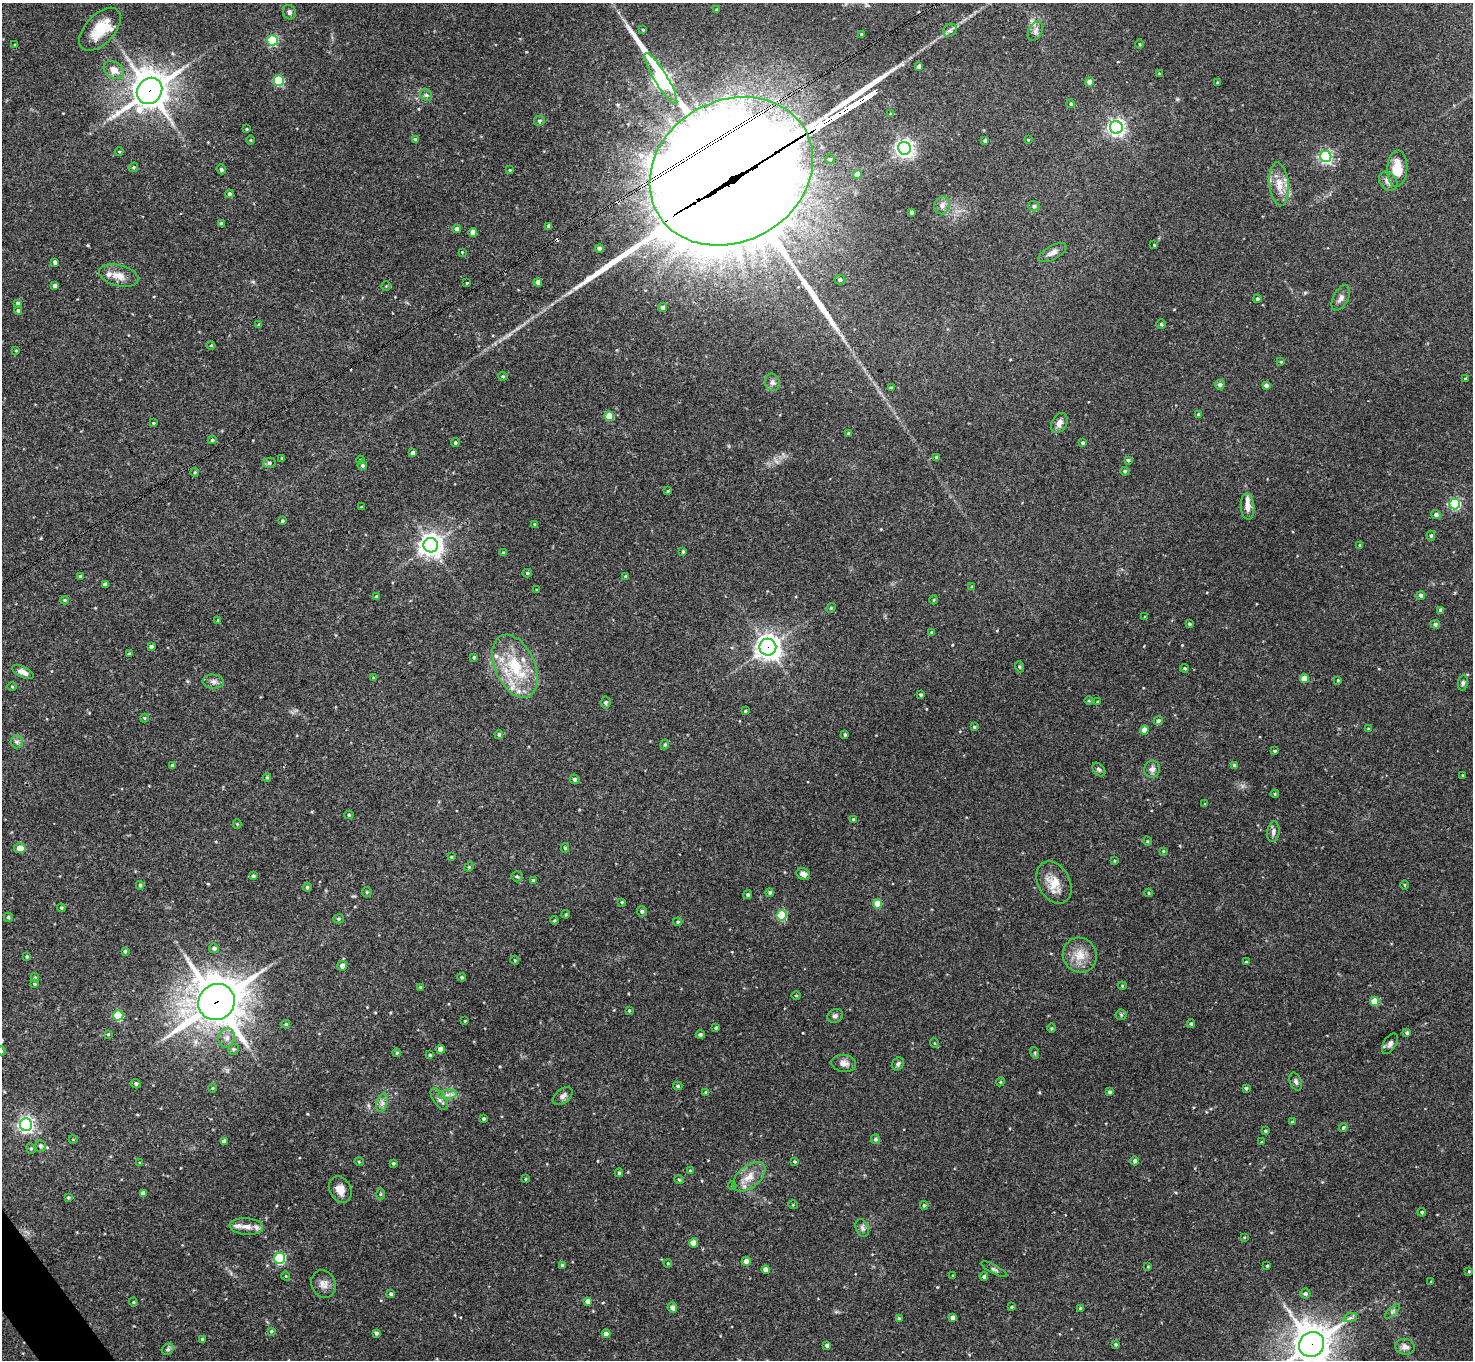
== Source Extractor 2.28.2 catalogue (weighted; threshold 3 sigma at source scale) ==
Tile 7 of 4 x 4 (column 3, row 2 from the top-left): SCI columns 2943-4413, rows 2870-4227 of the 5886 x 5878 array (HDU 1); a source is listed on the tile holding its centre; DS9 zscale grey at full resolution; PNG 1475 x 1362 px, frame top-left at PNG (2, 3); each listed source drawn as its Kron ellipse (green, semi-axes under 4 px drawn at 4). Shown black and unused: <1% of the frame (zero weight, under 3 of 4 exposures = <1% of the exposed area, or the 3 px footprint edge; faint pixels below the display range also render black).
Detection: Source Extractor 2.28.2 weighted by HDU 2 'WHT'; one run over the whole footprint, this tile lists its part. Background 0.092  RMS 0.0056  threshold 0.0254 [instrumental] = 3 sigma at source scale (4.5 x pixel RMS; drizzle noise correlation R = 1.50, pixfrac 1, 0.05/0.05 arcsec/px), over >= 5 px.
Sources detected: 326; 3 inside a brighter object's white glare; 1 cosmic-ray / hot-pixel residue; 3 long thin detections or spike segments (spike, bleed or trail) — neither listed nor drawn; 10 inside a brighter listed object's ellipse — not listed separately; the other 309 listed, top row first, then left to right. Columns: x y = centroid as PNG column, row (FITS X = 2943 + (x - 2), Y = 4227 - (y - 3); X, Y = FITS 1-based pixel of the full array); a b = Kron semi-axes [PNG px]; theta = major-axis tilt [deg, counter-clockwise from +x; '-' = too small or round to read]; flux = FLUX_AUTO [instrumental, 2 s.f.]
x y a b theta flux
717 10 4 4 - 0.86
289 12 7 6 - 1.7
100 29 26 14 47 14
643 30 3 3 - 0.46
950 30 7 6 - 1.3
1035 31 10 6 63 2.1
862 35 3 3 - 1.1
272 40 5 5 - 45
15 44 4 2 - 0.42
1139 44 5 3 - 0.48
919 67 4 4 - 2.7
114 70 11 8 -35 5.2
1159 73 3 3 - 0.42
661 78 29 6 -59 210
279 80 5 5 - 32
1090 82 4 4 - 3.8
1217 82 3 3 - 0.48
150 91 14 12 49 1100
426 95 6 5 - 1.1
1071 104 4 4 - 0.84
891 114 4 4 - 0.69
539 121 5 5 - 0.75
1116 127 6 6 - 210
247 129 3 3 - 0.51
415 139 4 4 - 0.69
251 140 5 3 - 0.47
985 140 4 4 - 0.97
1028 140 4 3 - 0.51
904 148 6 6 - 240
119 152 4 3 - 0.42
1326 156 5 5 - 100
830 159 5 5 - 0.97
133 167 5 4 - 0.8
221 169 5 4 - 0.85
1397 169 18 10 87 12
510 170 4 4 - 0.63
731 171 85 70 29 18000
857 175 4 4 - 7
1388 181 11 8 -49 2.6
1279 184 22 9 -84 7.5
229 194 4 3 - 1.4
942 205 9 7 68 2.6
1034 206 5 5 - 1.4
911 212 3 3 - 1.3
221 224 4 3 - 1.6
549 226 4 3 - 1.1
457 229 4 4 - 1.8
473 232 4 4 - 3.7
1154 245 3 3 - 0.45
599 249 4 4 - 1.5
462 252 3 3 - 0.4
1053 253 15 7 29 2.7
55 262 4 4 - 1.8
119 276 20 10 -14 6.2
840 280 5 4 - 1.3
538 282 4 4 - 3.8
467 283 3 2 - 0.4
54 286 4 3 - 1.5
386 286 4 4 - 0.53
1341 298 14 7 62 2.7
1257 299 4 4 - 1.2
18 303 3 3 - 1
662 307 4 4 - 1.5
18 310 4 3 - 0.9
1161 324 5 4 - 0.74
259 325 4 3 - 0.67
211 345 4 3 - 0.5
16 350 4 3 - 0.48
1281 362 4 4 - 0.59
503 376 4 4 - 0.67
1465 379 3 3 - 0.69
772 382 9 7 -79 2
1220 385 5 4 - 1.7
1266 385 4 3 - 1.6
891 388 3 3 - 0.85
1198 415 4 4 - 1.1
609 416 5 5 - 14
153 423 3 3 - 0.57
1059 423 10 7 59 3.2
848 434 3 3 - 1.1
212 440 4 4 - 0.79
455 442 4 4 - 0.93
1083 443 3 3 - 1
413 453 4 4 - 2.3
936 457 3 3 - 0.95
282 458 3 3 - 0.73
360 460 4 3 - 0.68
1128 460 3 3 - 0.56
269 463 6 5 - 1.2
362 465 5 4 - 1.1
1125 471 5 4 - 1.1
195 472 4 4 - 0.56
668 491 4 4 - 0.73
1455 504 5 5 - 65
1247 506 13 6 -85 4.1
361 507 3 2 - 0.43
1436 515 4 4 - 1.8
282 521 4 3 - 0.85
535 524 4 4 - 0.96
1431 535 5 4 - 0.89
431 545 7 7 - 460
1360 545 4 4 - 0.6
683 551 4 3 - 0.79
503 553 3 3 - 0.83
527 573 4 4 - 0.8
80 576 4 3 - 0.85
625 576 4 3 - 0.63
105 584 4 4 - 2.1
972 587 4 4 - 0.63
537 590 3 3 - 0.58
1421 595 4 4 - 1.6
376 597 4 3 - 1.3
64 600 4 4 - 0.65
934 600 4 3 - 0.48
831 608 5 4 - 0.68
1441 610 4 4 - 2
1145 617 4 3 - 0.67
218 620 3 3 - 0.43
1189 624 4 4 - 0.87
1435 624 5 4 - 1.2
932 633 4 4 - 0.76
151 647 4 3 - 1.2
768 647 8 8 - 450
129 654 3 3 - 0.83
474 657 4 4 - 0.66
515 666 33 20 -66 27
1020 667 5 3 - 0.65
1185 668 4 3 - 0.7
23 672 12 5 -26 3.2
373 678 4 3 - 0.59
1304 679 4 4 - 8.5
1338 680 3 3 - 0.56
213 682 11 7 -4 2.1
1463 683 8 5 82 1.1
12 687 4 3 - 0.5
921 695 3 3 - 0.87
1089 701 4 3 - 0.53
1098 702 4 2 - 0.51
606 703 6 5 - 1.1
745 711 4 3 - 0.65
144 718 4 4 - 0.56
1158 721 4 4 - 1.3
974 727 4 4 - 0.65
1368 728 4 2 - 0.43
1144 730 4 4 - 4.2
499 734 4 4 - 0.94
845 734 3 3 - 0.86
17 742 6 6 - 1.3
665 745 5 4 - 0.72
1275 751 3 3 - 0.74
172 765 3 3 - 0.72
1234 765 4 4 - 1.2
1099 769 8 5 -48 1.1
1152 769 8 8 - 2.3
1462 775 3 2 - 0.38
267 777 4 4 - 0.63
575 779 5 4 - 1.2
1275 794 4 3 - 0.56
1205 804 4 3 - 0.59
349 815 4 4 - 0.81
853 819 4 3 - 0.61
237 824 4 4 - 0.53
1273 832 10 6 82 2.1
1147 841 5 3 - 0.52
20 848 6 5 - 5.8
565 848 4 4 - 0.78
1163 851 3 3 - 0.57
451 857 3 3 - 0.59
1114 861 4 3 - 0.58
469 867 5 4 - 0.63
803 874 7 5 -27 3.1
253 876 4 3 - 0.93
517 876 5 5 - 0.8
533 880 4 4 - 1.1
1054 882 22 15 -61 9.6
140 885 4 3 - 0.83
1404 885 5 3 - 0.54
307 887 4 4 - 0.83
367 892 5 5 - 0.64
770 893 4 4 - 0.87
1148 893 4 3 - 0.41
748 895 4 4 - 1.1
622 902 4 3 - 0.67
878 904 5 4 - 11
61 908 4 3 - 0.67
642 911 5 5 - 1.2
566 914 4 3 - 0.54
782 915 5 5 - 32
8 917 4 3 - 0.8
339 919 5 4 - 0.8
554 920 4 3 - 0.6
678 922 4 4 - 0.76
214 948 5 4 - 1.4
125 951 4 3 - 0.76
1080 955 18 16 -60 9.2
27 956 3 3 - 0.68
515 960 4 4 - 0.53
1246 962 3 3 - 0.58
342 966 5 4 - 3
462 977 4 3 - 0.66
35 978 5 4 - 0.82
34 983 4 3 - 0.78
1122 986 4 4 - 0.52
420 987 4 4 - 0.56
796 995 4 3 - 0.43
1374 1001 5 4 - 13
216 1002 19 17 40 1800
629 1010 3 3 - 0.6
118 1015 5 5 - 30
1121 1015 5 5 - 0.74
835 1016 8 6 23 1.5
465 1021 3 2 - 0.43
286 1024 4 3 - 0.8
1191 1024 4 3 - 0.89
716 1028 4 3 - 0.88
1052 1028 4 3 - 0.52
1407 1033 4 4 - 1.1
108 1034 4 3 - 0.59
700 1034 4 4 - 1.1
227 1038 10 8 73 3.3
934 1043 5 3 - 0.48
1390 1044 11 6 58 2.2
233 1049 5 5 - 0.99
441 1049 4 4 - 7.8
2 1051 4 3 - 0.48
397 1053 4 4 - 0.6
1035 1053 6 3 -73 0.68
430 1055 4 3 - 0.77
844 1063 12 8 -7 3.4
898 1064 7 5 51 1.4
1000 1082 4 3 - 0.56
1296 1082 9 5 -69 1.5
136 1084 5 4 - 0.99
678 1086 5 4 - 0.89
213 1088 5 3 - 0.48
1246 1088 4 4 - 0.98
706 1092 4 4 - 0.77
1109 1092 4 4 - 1.1
447 1094 9 4 8 2.2
563 1096 11 7 37 2.2
439 1099 12 6 -56 2.2
382 1103 9 5 72 2
483 1119 4 4 - 0.82
1292 1122 3 3 - 0.64
26 1125 6 6 - 160
1343 1127 4 4 - 0.94
1265 1131 4 4 - 0.87
73 1139 4 3 - 0.39
875 1139 5 4 - 1.2
224 1141 4 4 - 2.5
1262 1142 4 3 - 0.53
40 1146 6 5 - 1.4
31 1148 5 4 - 0.81
795 1161 4 3 - 0.71
1135 1161 4 4 - 1.5
359 1162 5 3 - 0.47
140 1163 4 3 - 0.44
393 1163 3 3 - 0.76
690 1171 4 4 - 0.72
619 1173 4 3 - 0.86
749 1177 19 10 39 7.3
525 1179 4 3 - 0.52
679 1180 5 3 - 0.55
732 1186 4 4 - 0.62
340 1189 14 10 -62 5.2
143 1193 4 4 - 2.6
380 1194 5 3 - 0.67
68 1198 3 3 - 0.64
793 1205 5 3 - 0.44
924 1205 4 4 - 0.89
1422 1212 4 3 - 0.68
246 1227 17 8 -5 4.8
862 1228 9 6 -67 1.7
1244 1237 3 2 - 0.39
693 1243 4 4 - 6.3
280 1258 5 5 - 64
746 1261 4 4 - 4
668 1263 4 3 - 0.61
562 1265 3 3 - 1
1148 1266 4 3 - 0.39
1267 1266 3 3 - 0.71
994 1269 15 3 -28 1.2
766 1270 4 4 - 5.1
1469 1271 3 3 - 0.52
286 1276 4 3 - 0.42
953 1276 3 3 - 0.49
984 1276 4 4 - 1.2
1431 1281 4 2 - 0.38
323 1284 14 12 -63 4
391 1294 4 3 - 1.1
1305 1294 5 5 - 0.95
587 1301 4 4 - 2.5
133 1302 4 4 - 0.61
672 1307 5 4 - 2.5
1011 1307 4 3 - 0.69
1081 1308 4 4 - 1.2
1393 1311 9 4 44 1.1
953 1318 4 4 - 2.4
1350 1318 7 4 19 1.3
899 1319 3 3 - 1.1
271 1331 4 3 - 0.71
376 1333 4 4 - 1.1
606 1334 4 4 - 2
202 1339 3 3 - 0.83
1116 1344 4 4 - 0.79
1312 1344 13 12 - 1300
827 1345 4 3 - 1.7
1405 1347 10 8 -7 2.9
168 1349 6 5 - 0.98
Overlapping masked pixels (flux is a lower limit): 5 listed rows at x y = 150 91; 731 171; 768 647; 216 1002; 1312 1344
Isophote crosses this tile's border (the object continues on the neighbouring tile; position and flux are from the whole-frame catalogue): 3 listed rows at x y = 731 171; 2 1051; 1312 1344